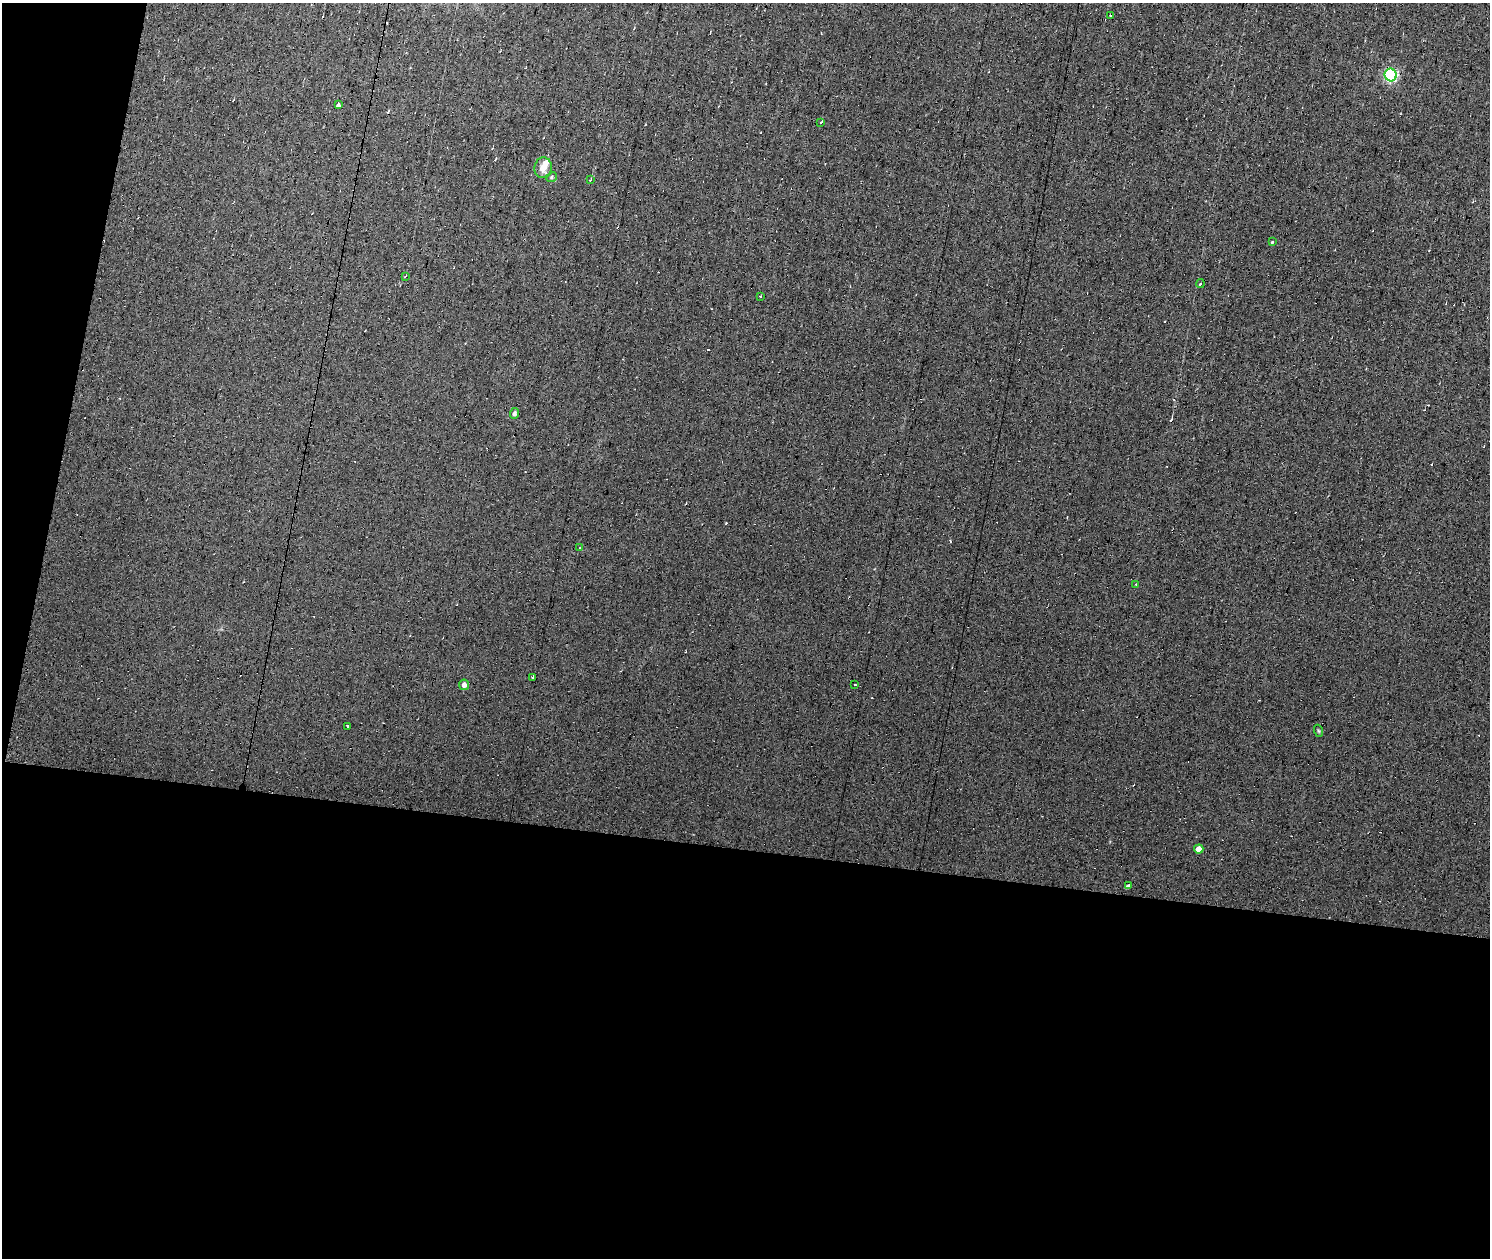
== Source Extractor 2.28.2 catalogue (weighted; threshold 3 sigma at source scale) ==
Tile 4 of 3 x 2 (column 1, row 2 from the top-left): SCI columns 1-1488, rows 223-1478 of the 4463 x 2985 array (HDU 1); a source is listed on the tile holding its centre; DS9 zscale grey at full resolution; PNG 1492 x 1260 px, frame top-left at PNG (2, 3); each listed source drawn as its Kron ellipse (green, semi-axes under 4 px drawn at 4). Shown black and unused: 36% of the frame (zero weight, under 7 of 13 exposures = <1% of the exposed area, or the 3 px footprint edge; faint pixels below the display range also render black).
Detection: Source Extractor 2.28.2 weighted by HDU 2 'WHT'; one run over the whole footprint, this tile lists its part. Background 0.0132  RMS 0.0057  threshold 0.0234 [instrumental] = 3 sigma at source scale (4.09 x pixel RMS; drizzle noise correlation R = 1.36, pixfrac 0.8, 0.0396/0.0396 arcsec/px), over >= 5 px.
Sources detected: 42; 20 cosmic-ray / hot-pixel residue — neither listed nor drawn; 1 inside a brighter listed object's ellipse — not listed separately; the other 21 listed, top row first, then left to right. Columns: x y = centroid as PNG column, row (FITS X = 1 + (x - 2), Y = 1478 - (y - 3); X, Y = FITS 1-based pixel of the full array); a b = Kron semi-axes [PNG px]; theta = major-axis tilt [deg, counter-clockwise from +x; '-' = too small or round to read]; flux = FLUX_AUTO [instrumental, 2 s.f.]
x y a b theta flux
1111 16 3 3 - 1
1391 75 6 6 - 66
339 104 4 3 - 73
821 122 4 2 - 0.33
543 168 10 9 - 4.4
551 177 6 4 24 0.76
590 180 4 3 - 0.38
1272 242 3 3 - 2.3
405 276 4 3 - 0.65
1200 284 4 3 - 0.8
761 296 3 3 - 0.64
514 413 5 4 - 1.5
580 548 3 2 - 0.29
1136 584 4 3 - 0.41
533 677 3 3 - 14
464 685 5 5 - 2.4
855 685 2 2 - 0.45
347 726 3 2 - 0.89
1319 731 6 4 -70 0.58
1199 849 5 4 - 4.3
1129 886 4 3 - 4.9
Overlapping masked pixels (flux is a lower limit): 1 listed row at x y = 1391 75